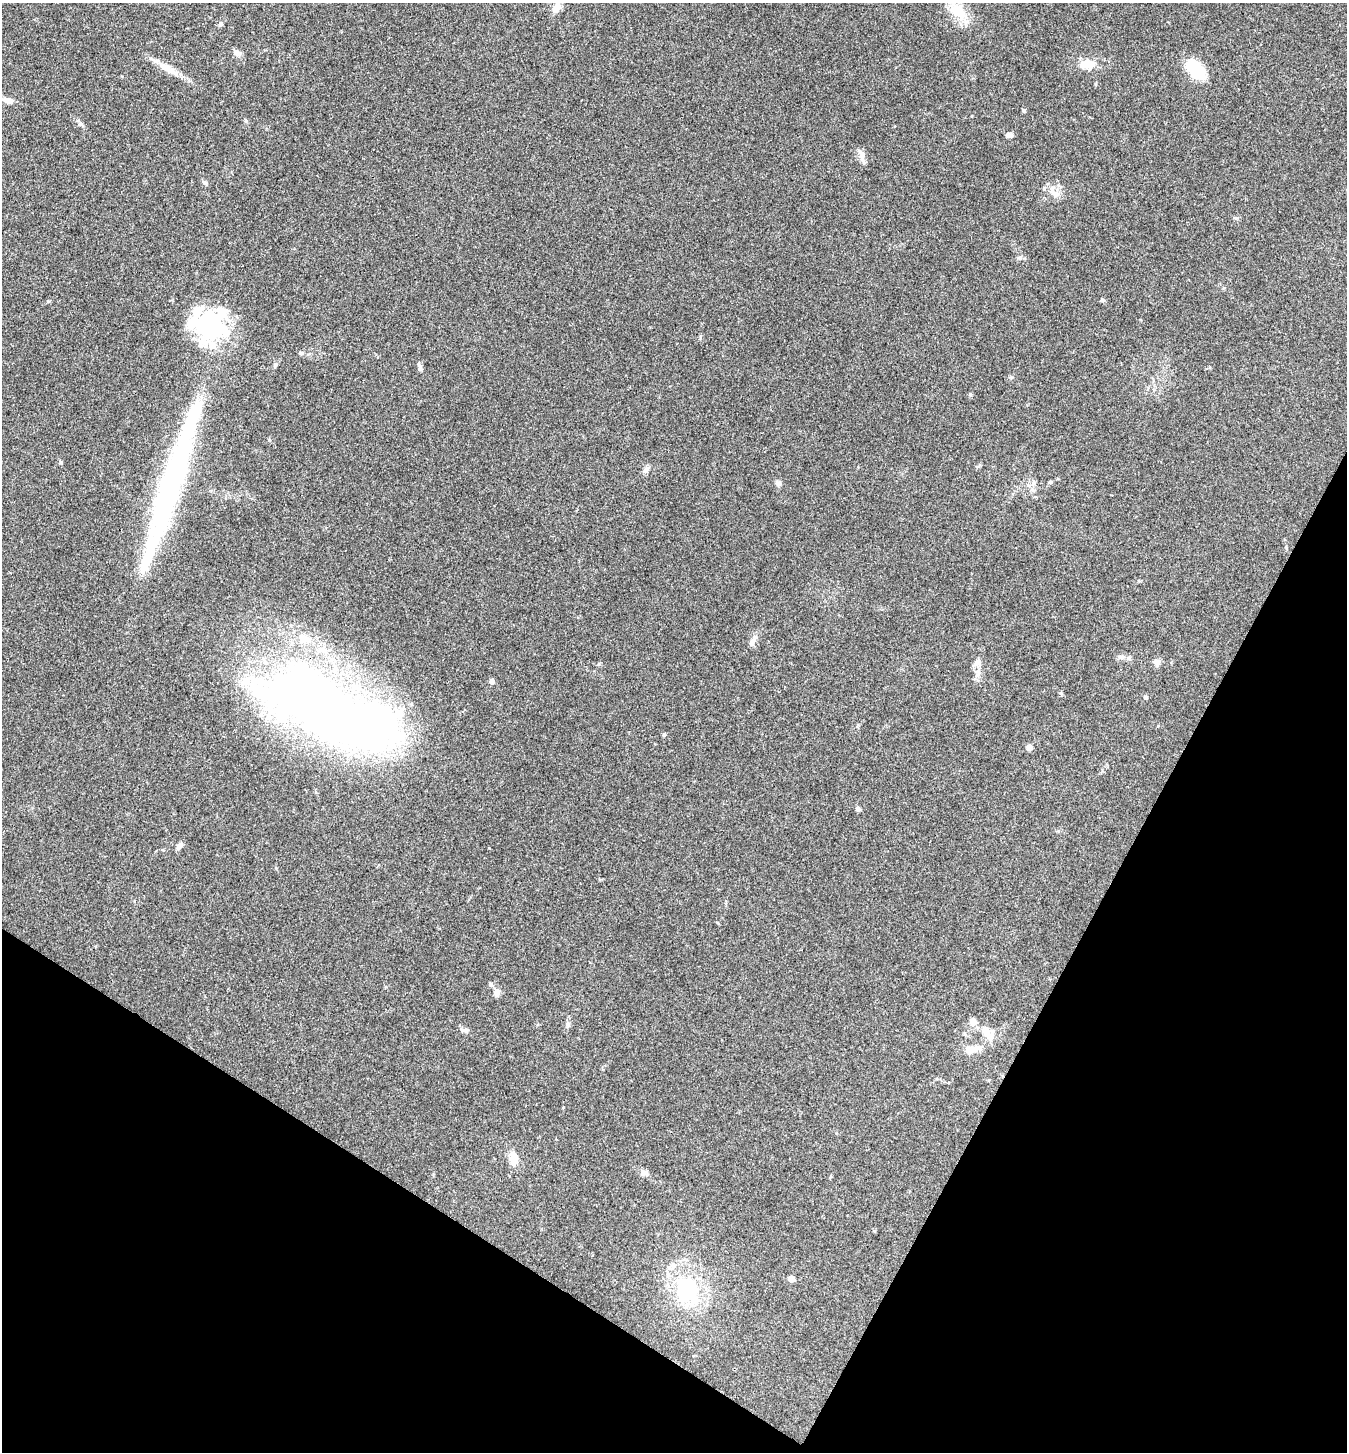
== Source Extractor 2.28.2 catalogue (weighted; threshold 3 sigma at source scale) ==
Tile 15 of 4 x 4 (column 3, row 4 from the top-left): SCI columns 2837-4181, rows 2-1451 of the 5811 x 5804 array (HDU 1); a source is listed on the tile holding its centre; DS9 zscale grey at full resolution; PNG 1349 x 1454 px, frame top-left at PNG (2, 3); no overlay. Shown black and unused: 25% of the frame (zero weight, under 3 of 4 exposures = <1% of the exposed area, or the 3 px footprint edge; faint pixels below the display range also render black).
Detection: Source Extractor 2.28.2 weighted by HDU 2 'WHT'; one run over the whole footprint, this tile lists its part. Background 0.0798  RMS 0.0056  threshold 0.0251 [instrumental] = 3 sigma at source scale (4.5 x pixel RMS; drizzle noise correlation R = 1.50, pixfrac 1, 0.05/0.05 arcsec/px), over >= 5 px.
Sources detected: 55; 10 inside a brighter object's white glare — not listed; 3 inside a brighter listed object's ellipse — not listed separately; the other 42 listed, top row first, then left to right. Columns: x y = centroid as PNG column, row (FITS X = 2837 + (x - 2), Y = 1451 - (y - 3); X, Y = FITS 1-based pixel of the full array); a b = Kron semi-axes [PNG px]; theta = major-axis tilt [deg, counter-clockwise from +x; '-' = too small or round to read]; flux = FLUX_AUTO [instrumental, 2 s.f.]
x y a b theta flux
557 8 12 7 60 5.8
958 11 29 13 -34 12
220 24 6 5 - 0.99
237 53 11 7 -35 2.4
1087 64 18 10 6 7.9
1194 67 26 14 -42 18
170 71 36 7 -27 7.6
8 100 11 7 -14 3.7
1023 110 5 4 - 0.76
1009 135 10 5 -16 1.5
862 156 18 6 -74 3.2
205 182 7 5 -20 1
1055 194 10 6 -21 2.5
1103 300 6 4 -26 0.89
196 312 15 11 64 7.9
301 353 6 5 - 0.88
275 365 5 5 - 0.88
419 367 13 4 -75 1.3
970 395 5 4 - 0.81
646 469 9 7 50 1.9
174 473 198 27 72 150
1050 482 5 4 - 0.71
778 483 8 6 -18 1.5
753 640 7 4 -72 1.3
1121 657 11 6 -1 2.1
977 662 10 8 75 2.5
1157 662 7 7 - 2.9
492 681 4 4 - 3.2
1146 697 5 5 - 1
329 711 147 55 -32 510
1029 747 5 5 - 3.2
858 809 7 5 -30 1.2
180 845 9 6 55 2
497 993 10 7 89 2.5
973 1021 11 9 -39 2.8
464 1030 11 5 -10 1.6
986 1031 19 9 -62 6.3
971 1050 21 8 10 7.5
514 1159 19 10 89 5.3
644 1173 9 4 14 1.3
791 1279 5 4 - 7.4
688 1290 32 28 -85 42
Overlapping masked pixels (flux is a lower limit): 1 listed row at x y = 329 711
Unlisted compact peaks at least as high as the median listed source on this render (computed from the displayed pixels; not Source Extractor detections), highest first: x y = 48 301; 489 848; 1061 693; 664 734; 1011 377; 81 124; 700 338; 246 121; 568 1024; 717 922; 1236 218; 858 725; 1020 258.